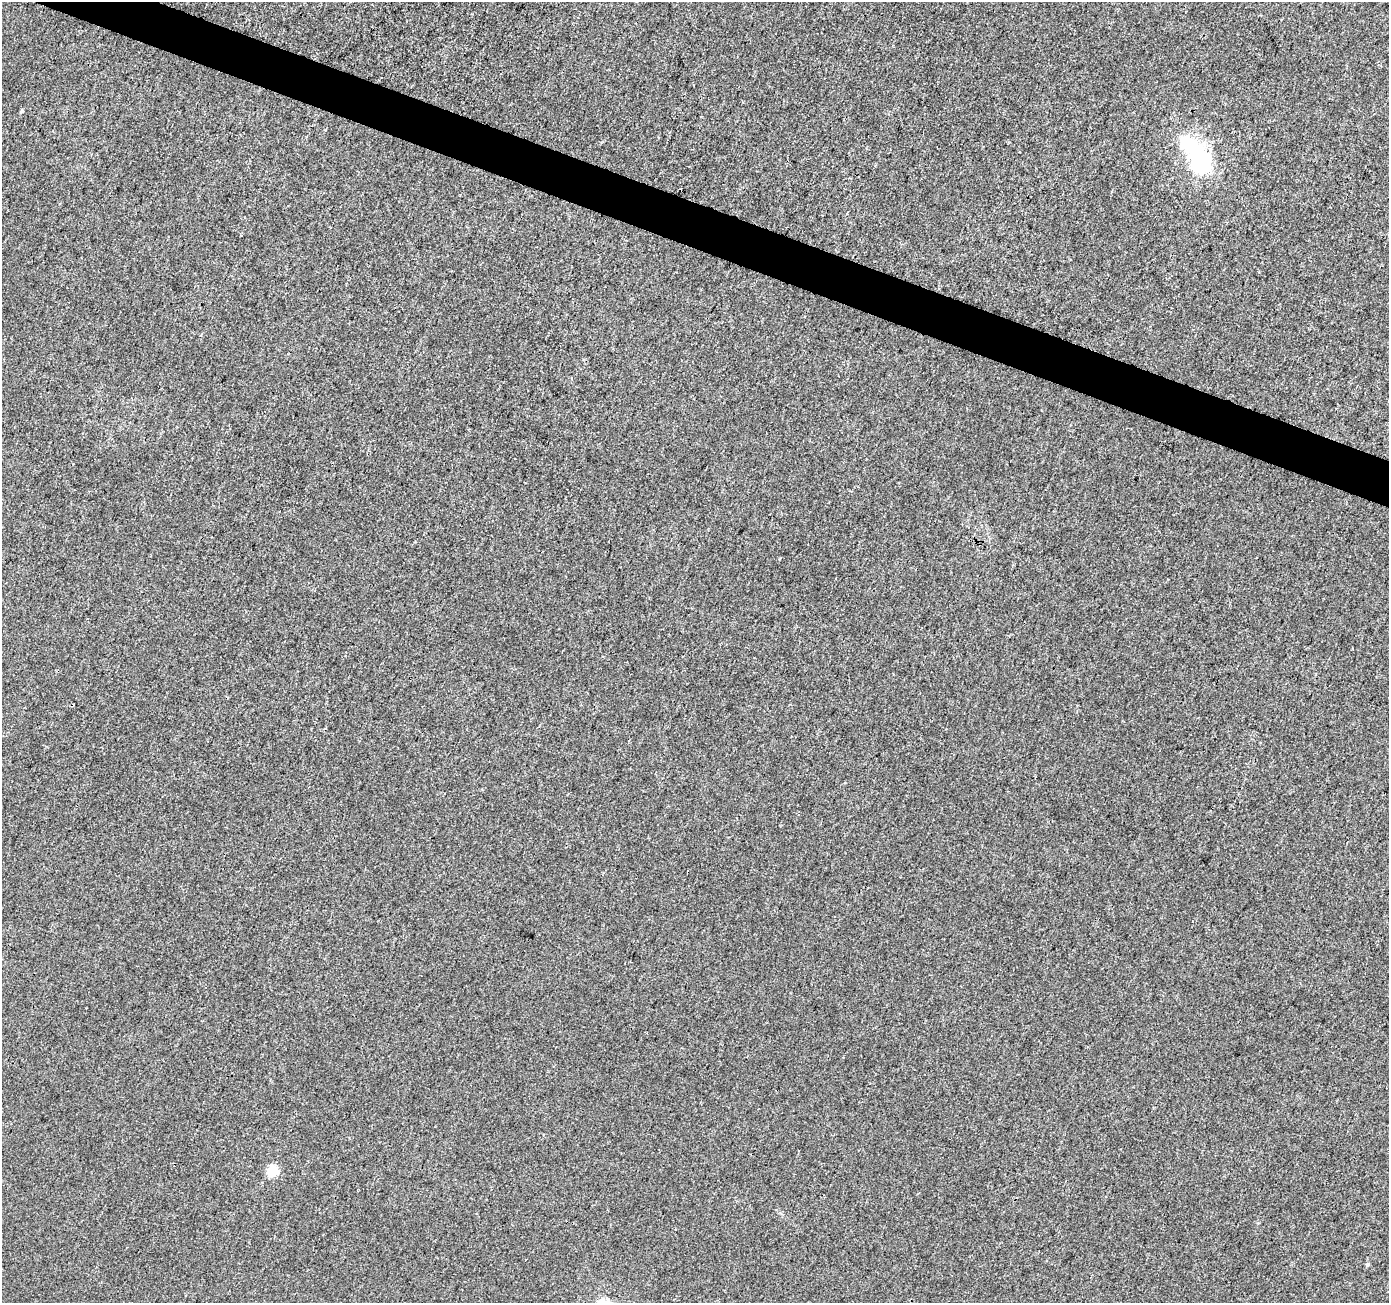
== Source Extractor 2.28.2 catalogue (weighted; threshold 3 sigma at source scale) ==
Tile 11 of 4 x 4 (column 3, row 3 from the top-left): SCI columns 2782-4168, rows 1513-2813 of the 5565 x 5694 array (HDU 1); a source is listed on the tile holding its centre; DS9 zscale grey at full resolution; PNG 1391 x 1305 px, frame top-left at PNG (2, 2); no overlay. Shown black and unused: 3% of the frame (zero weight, under 3 of 4 exposures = <1% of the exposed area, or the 3 px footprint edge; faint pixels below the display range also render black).
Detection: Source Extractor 2.28.2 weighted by HDU 2 'WHT'; one run over the whole footprint, this tile lists its part. Background 0.00203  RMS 0.0032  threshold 0.0146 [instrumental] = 3 sigma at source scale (4.5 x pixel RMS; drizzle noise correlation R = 1.50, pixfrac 1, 0.0396/0.0396 arcsec/px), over >= 5 px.
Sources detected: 7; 1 inside a brighter object's white glare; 2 cosmic-ray / hot-pixel residue — not listed; the other 4 listed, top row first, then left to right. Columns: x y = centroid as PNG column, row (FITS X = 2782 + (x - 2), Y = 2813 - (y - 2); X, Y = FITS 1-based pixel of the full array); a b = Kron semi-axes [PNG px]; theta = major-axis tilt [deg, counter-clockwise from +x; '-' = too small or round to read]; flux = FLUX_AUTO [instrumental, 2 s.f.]
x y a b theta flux
22 111 5 4 - 0.45
1198 162 41 32 -87 24
272 1171 5 5 - 22
1367 1265 6 5 - 0.56